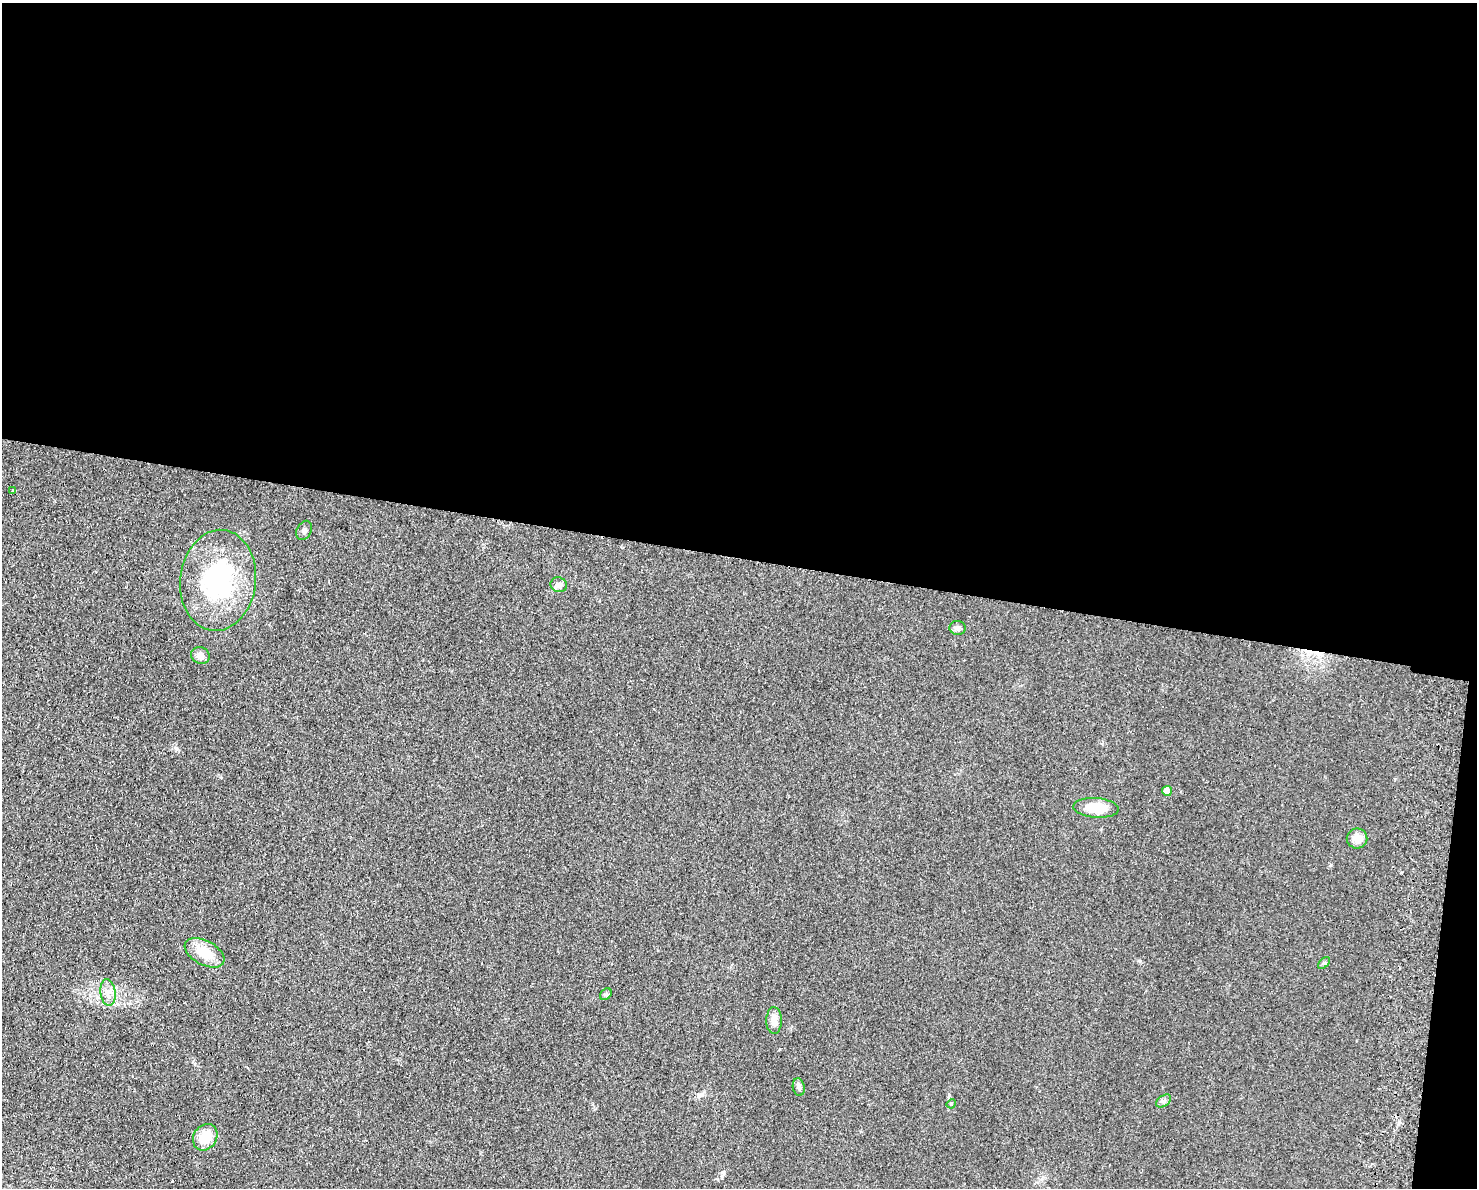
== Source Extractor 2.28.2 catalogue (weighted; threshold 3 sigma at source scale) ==
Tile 3 of 3 x 4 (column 3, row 1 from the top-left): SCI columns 3233-4707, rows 3569-4754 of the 4877 x 4765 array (HDU 1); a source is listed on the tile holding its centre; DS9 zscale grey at full resolution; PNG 1479 x 1190 px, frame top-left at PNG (2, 3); each listed source drawn as its Kron ellipse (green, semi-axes under 4 px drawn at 4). Shown black and unused: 48% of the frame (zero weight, under 2 of 3 exposures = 3% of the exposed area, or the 3 px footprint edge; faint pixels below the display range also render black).
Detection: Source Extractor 2.28.2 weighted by HDU 2 'WHT'; one run over the whole footprint, this tile lists its part. Background 0.0934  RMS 0.0095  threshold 0.0426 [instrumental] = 3 sigma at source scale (4.5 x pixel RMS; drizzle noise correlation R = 1.50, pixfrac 1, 0.05/0.05 arcsec/px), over >= 5 px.
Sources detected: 20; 1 inside a brighter object's white glare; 1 cosmic-ray / hot-pixel residue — neither listed nor drawn; the other 18 listed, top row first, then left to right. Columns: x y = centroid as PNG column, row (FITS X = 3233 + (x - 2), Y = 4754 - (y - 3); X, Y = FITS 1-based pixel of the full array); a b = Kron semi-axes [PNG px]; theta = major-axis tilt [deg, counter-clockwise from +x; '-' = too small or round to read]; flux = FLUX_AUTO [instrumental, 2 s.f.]
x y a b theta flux
13 491 4 3 - 1.2
304 530 10 7 61 3.2
218 580 51 38 84 120
559 585 8 7 - 3.4
958 628 8 7 - 2.7
200 655 9 8 - 6
1167 791 5 4 - 6.9
1096 808 23 10 -4 22
1357 838 10 10 - 8.5
205 953 21 12 -28 22
1324 963 7 4 44 1.4
108 993 13 7 -82 6.7
606 994 6 5 - 1.6
774 1020 13 8 88 7.3
799 1087 9 6 -80 2.8
1164 1101 8 5 34 2.4
951 1104 5 4 - 0.92
205 1137 14 11 56 20
Unlisted compact peaks at least as high as the median listed source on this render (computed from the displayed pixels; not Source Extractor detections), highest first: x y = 1140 961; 176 748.